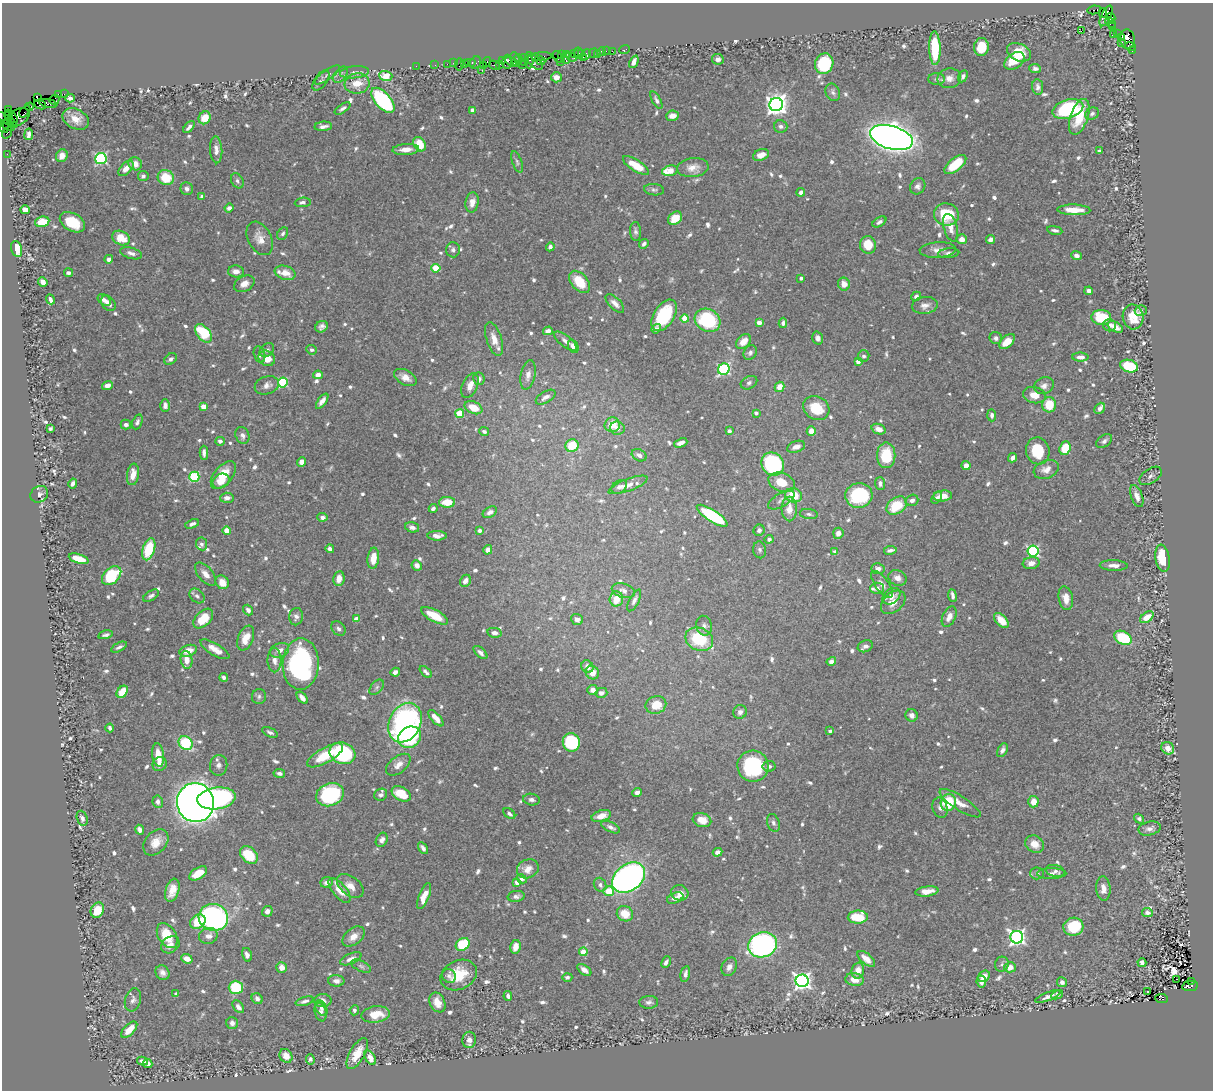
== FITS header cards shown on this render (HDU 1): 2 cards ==
NAXIS1  =                 1211
NAXIS2  =                 1088

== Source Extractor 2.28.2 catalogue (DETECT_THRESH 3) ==
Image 1211 x 1088 px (HDU 1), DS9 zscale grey, 1 PNG px = 1 image px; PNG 1215 x 1092 px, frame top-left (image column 1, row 1088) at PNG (2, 3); each listed source drawn as its Kron ellipse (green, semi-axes under 4 px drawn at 4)
Background 0.668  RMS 0.01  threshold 0.0314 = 3 sigma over >= 5 px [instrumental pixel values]
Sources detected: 884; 1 with non-positive FLUX_AUTO (blend fragments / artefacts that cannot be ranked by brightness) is neither listed nor drawn; of the other 883, the 500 brightest by FLUX_AUTO listed and drawn (383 fainter detections omitted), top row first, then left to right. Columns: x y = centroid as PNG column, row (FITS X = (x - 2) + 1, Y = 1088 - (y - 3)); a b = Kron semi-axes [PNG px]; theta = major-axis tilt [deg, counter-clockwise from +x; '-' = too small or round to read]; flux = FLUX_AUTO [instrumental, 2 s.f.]
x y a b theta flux
1094 10 7 3 10 100
1103 13 5 3 - 270
1106 16 11 4 64 590
1111 18 4 4 - 240
1110 22 6 4 -46 130
1112 27 3 2 - 35
1081 31 4 3 - 1.9
1114 34 3 2 - 18
1117 34 3 2 - 7.9
1122 37 3 3 - 170
1127 39 10 7 -85 810
1122 42 3 3 - 43
981 47 9 7 85 17
1130 47 6 4 -15 120
935 48 17 5 -88 32
624 50 5 3 - 34
606 51 2 2 - 12
612 51 2 2 - 24
1132 51 3 2 - 27
602 52 4 3 - 130
1019 52 12 8 -25 11
578 53 5 3 - 52
582 53 2 2 - 36
594 53 5 2 - 24
566 54 3 2 - 54
575 54 3 3 - 110
597 54 2 2 - 15
561 55 3 2 - 61
586 55 5 4 - 180
542 56 10 3 3 210
558 57 6 3 -61 110
571 57 6 3 -21 160
583 57 2 2 - 280
524 58 5 2 - 160
515 59 7 3 -71 120
518 59 5 3 - 110
718 59 6 5 - 3
540 60 5 3 - 160
502 61 3 2 - 39
534 61 11 5 -44 250
566 61 3 2 - 140
1014 61 11 7 37 14
471 62 6 3 0 98
487 62 5 3 - 73
507 62 7 4 -90 280
512 62 7 2 -30 160
524 62 3 2 - 46
529 62 6 4 -89 340
560 62 3 2 - 88
634 62 6 4 65 4.6
453 63 2 2 - 26
464 63 3 2 - 60
475 63 6 5 - 93
447 64 2 2 - 29
459 64 6 3 80 130
499 64 3 3 - 36
824 64 10 9 - 46
435 65 2 2 - 21
495 65 6 2 -35 87
522 65 2 2 - 32
416 66 2 2 - 17
483 66 3 3 - 95
1035 68 6 4 -6 2
482 70 3 2 - 3.8
354 72 14 6 6 3.2
327 75 15 5 35 2.1
340 75 9 6 51 2.1
386 76 6 5 - 20
963 76 6 4 61 2.1
556 77 5 5 - 4.5
949 78 12 10 11 5.4
937 79 8 5 1 2.2
321 80 12 6 53 2.4
357 83 12 10 8 12
1038 87 8 5 -82 2.4
833 92 9 7 -64 2.3
59 94 4 2 - 47
64 94 2 2 - 11
37 98 4 3 - 130
70 98 4 3 - 2.9
54 100 5 4 - 55
383 100 15 7 -49 100
656 100 10 4 -61 2.1
40 104 6 4 -24 1200
48 104 9 4 -12 130
776 105 7 6 - 530
29 107 4 3 - 35
343 108 9 4 34 2.3
1068 109 16 9 17 63
8 110 3 3 - 77
473 110 4 4 - 2.9
25 111 7 3 54 36
1092 113 7 5 26 1.9
8 115 5 3 - 300
673 116 6 5 - 5.7
18 117 12 7 29 490
1079 117 18 8 71 21
13 118 6 3 -50 710
205 118 7 5 57 11
76 119 14 9 -28 8.3
7 120 12 3 -34 60
8 125 7 3 -31 130
323 126 9 4 4 3.1
781 126 7 6 - 2.1
189 127 7 3 49 2.6
4 128 5 3 - 48
7 133 6 3 57 79
29 134 6 3 82 2.4
891 137 22 11 -16 940
420 144 8 5 -58 15
406 149 13 5 4 5.9
216 150 13 6 -86 4.5
1099 151 4 3 - 2.8
7 154 2 2 - 12
761 155 8 5 19 4.9
62 156 6 5 - 4.4
101 159 5 5 - 110
517 162 11 5 -71 2
135 164 7 6 - 6.7
636 165 15 5 -32 16
955 165 13 6 39 25
126 168 9 5 46 5.7
693 168 16 9 6 7
670 171 8 5 15 15
143 176 5 5 - 2.4
166 178 8 7 - 20
237 181 8 5 -62 1.9
918 186 8 7 - 2.6
187 189 6 6 - 2.8
654 190 10 5 -7 1.9
801 192 4 4 - 2.4
202 196 4 4 - 2.1
303 202 8 4 7 2.5
472 202 10 6 81 5.6
229 208 4 4 - 3.5
25 210 5 4 - 5.8
1074 210 16 5 -1 12
946 214 12 11 - 28
675 218 7 6 - 14
42 222 7 5 12 16
72 222 13 8 -29 20
879 222 8 4 30 2.4
951 228 14 6 -74 5.9
1055 230 8 4 -10 2.2
635 231 9 5 -86 2.1
283 233 6 5 - 1.9
121 238 9 7 -25 14
260 238 18 11 -62 7.6
961 239 5 5 - 4.8
991 239 5 4 - 2.9
644 244 5 4 - 2
868 245 9 8 - 13
550 247 4 4 - 2.6
16 249 8 5 -74 12
453 250 7 6 - 2.3
938 250 18 8 4 5.3
131 253 11 5 -16 3.4
949 253 10 5 6 2.4
1076 256 5 4 - 3.1
109 259 4 4 - 3.2
436 268 4 4 - 27
236 271 8 6 -3 4.8
68 273 4 3 - 1.8
285 273 11 6 -17 8.1
801 278 4 3 - 2.1
43 282 5 4 - 4.9
580 282 13 8 -49 20
244 284 11 7 30 5
844 284 6 6 - 5.9
1089 291 4 4 - 3
916 296 5 4 - 2.6
50 299 5 3 - 2.3
104 300 7 5 -40 3.4
108 303 8 6 -49 4.3
615 303 12 5 -45 4.4
925 305 13 8 7 4.5
1141 311 6 5 - 2.5
664 315 17 10 57 40
1101 317 10 7 -4 25
1133 317 12 10 -78 11
685 319 4 4 - 17
707 320 13 11 -27 55
759 323 4 4 - 7.5
783 323 5 4 - 2.6
1109 325 7 6 - 3.1
322 327 6 5 - 2.7
1115 327 8 5 -30 5.2
656 329 5 4 - 2.5
548 331 5 4 - 3.5
203 333 11 6 -53 41
818 338 6 5 - 2.9
996 338 6 6 - 3
494 339 17 7 -72 7.8
565 341 13 5 -37 3.6
743 341 8 6 46 6.9
1007 341 9 5 43 11
573 346 7 5 -67 5.4
267 350 8 6 41 1.9
312 350 5 4 - 1.9
750 353 8 6 57 2.2
259 355 8 5 -77 2.2
864 356 6 5 - 2.2
1080 357 8 4 -1 3.2
267 358 8 7 - 8.8
171 359 7 5 42 2.6
858 361 4 4 - 6.1
1129 366 9 6 -17 34
724 369 6 5 - 98
318 375 5 4 - 4.1
528 375 15 7 78 4.8
405 378 12 7 -31 5.8
479 379 6 5 - 3.2
283 383 5 5 - 54
749 383 9 6 27 2
107 385 5 4 - 4.3
267 385 12 9 18 4.3
470 386 13 7 67 6.1
1044 386 10 8 24 3.6
780 387 5 4 - 7.8
1034 395 11 8 -14 7.9
546 397 11 5 31 3.7
322 401 9 4 55 3.8
1049 405 7 7 - 17
165 406 6 4 -90 3.3
203 406 4 4 - 12
473 408 9 6 -25 13
816 408 13 11 -30 20
1100 408 6 4 53 2.2
756 413 4 3 - 2.7
460 414 4 4 - 24
992 415 6 4 -89 2.4
137 422 8 5 67 2.4
126 425 5 5 - 2.7
612 425 8 7 - 12
617 428 7 7 - 3.3
50 429 4 3 - 1.9
879 429 7 5 -19 5.7
484 431 5 4 - 2
729 431 4 4 - 2
811 431 5 4 - 5.4
242 435 9 6 -68 3.1
220 441 4 4 - 2.1
1104 441 9 5 36 2.4
681 443 7 4 22 3.7
572 446 6 6 - 24
796 447 9 5 19 4
1065 448 7 5 69 19
1038 451 13 11 -74 21
204 453 7 4 -90 2.4
639 455 8 5 -29 3.1
886 455 13 9 90 23
1013 458 5 4 - 3.1
302 462 5 4 - 4
773 464 12 10 -50 100
966 466 4 4 - 5.1
1046 469 13 9 21 5.6
133 474 11 6 82 8.4
223 475 16 9 50 16
1150 476 13 7 33 2.5
194 477 5 5 - 53
221 481 9 7 31 6.6
782 482 13 9 -19 15
73 483 5 4 - 3
880 483 6 5 - 2.4
628 485 21 6 20 5.8
619 487 8 6 36 2.5
39 494 9 8 - 3.2
794 495 8 7 - 19
859 495 13 12 - 49
943 496 9 5 7 8.8
1137 496 11 5 -69 4.9
227 498 7 5 6 3.2
937 498 7 4 57 2.2
781 500 15 6 30 3.5
912 500 6 5 - 2.5
447 502 8 5 -1 13
897 506 11 8 36 24
433 508 4 3 - 2
789 509 12 7 -89 8.7
490 512 7 5 30 3.6
809 514 9 5 -7 1.9
712 516 18 5 -33 70
322 517 5 4 - 2.7
192 524 7 4 21 2.5
412 527 7 5 -16 3.3
227 530 4 4 - 8
479 530 4 4 - 2.9
759 530 6 5 - 2.9
838 533 5 5 - 3.8
437 536 10 4 -1 5.4
769 539 4 4 - 2.5
202 544 6 5 - 2
149 549 11 6 73 29
330 549 4 4 - 2.5
488 550 5 4 - 3.2
760 550 8 6 -79 1.9
890 550 6 3 9 2.2
1033 551 5 5 - 88
835 552 4 4 - 3
373 558 10 5 83 12
1162 558 14 7 -80 22
79 559 10 4 -17 14
1031 563 8 6 7 4.4
417 565 5 5 - 4.2
1114 565 14 5 -1 4.6
878 569 6 5 - 4
205 574 14 7 -49 5.5
112 576 11 7 43 46
897 578 9 7 -24 4.6
339 579 7 5 82 5.8
465 581 6 5 - 4.2
222 582 7 6 - 8.6
882 584 16 6 -53 4.4
877 588 7 5 3 2.5
623 591 12 7 -15 4.1
151 596 9 5 31 2.1
197 596 8 6 -42 2.4
891 596 10 7 37 4.9
952 596 6 3 -83 2.6
1066 598 12 7 -79 7.4
616 599 7 7 - 16
634 600 12 5 63 2.8
893 602 14 9 41 8
248 610 5 4 - 2.8
434 616 15 6 -28 17
296 617 9 7 81 3.5
949 617 11 6 65 5.6
1147 617 7 5 37 10
203 619 12 7 44 16
357 619 4 4 - 8.5
577 619 6 5 - 3.1
1001 620 9 5 -47 10
704 626 10 8 -76 3.3
338 629 8 6 -47 2.3
495 633 7 5 -12 3.1
105 635 7 3 14 1.9
246 638 13 7 68 9.1
1123 638 9 6 -29 34
699 639 14 11 -23 35
865 646 7 6 - 3.3
119 647 8 4 27 1.9
215 649 16 6 -31 7.2
279 650 10 7 21 4.7
188 651 9 5 17 7.2
480 653 8 4 -43 2.5
187 660 9 5 -81 7.2
274 660 12 7 -90 4.6
831 661 5 4 - 2.7
301 664 25 18 88 120
587 667 6 5 - 4.3
395 672 4 4 - 3.5
426 672 7 3 -45 2
592 673 7 6 - 7.1
224 677 4 3 - 2.3
377 687 9 5 49 1.9
593 690 5 5 - 3.7
122 692 7 5 52 13
601 693 6 5 - 2.5
259 696 7 7 - 1.9
302 698 7 4 -48 3.5
656 705 10 8 22 12
740 712 7 6 - 3.2
912 715 6 6 - 3.8
436 718 10 4 -48 7
405 723 21 15 63 170
110 728 4 3 - 1.9
830 731 3 3 - 2.2
270 732 8 4 -26 2.2
410 737 12 10 32 45
571 742 9 8 - 72
186 743 7 6 - 41
1168 748 7 6 - 7.3
1002 750 7 4 61 2.5
342 753 13 10 -20 82
158 755 12 6 -83 11
325 755 20 7 30 22
160 764 7 6 - 4.7
219 765 10 8 82 3.5
398 765 14 8 39 5.5
753 766 15 15 - 71
769 766 6 5 - 2.7
279 773 6 4 -9 2.3
637 792 5 4 - 2.8
401 794 10 6 -30 16
330 795 14 11 20 67
381 795 7 6 - 2.8
216 798 19 11 7 150
531 800 8 6 -7 2.3
158 802 6 5 - 2.6
948 802 8 7 - 31
1033 802 6 5 - 8
195 803 19 18 - 830
960 803 24 7 -33 8.2
940 808 10 7 -75 2.9
509 814 7 4 -40 2.2
601 816 10 5 16 7.8
82 818 8 5 -71 2.6
1139 819 5 4 - 1.9
702 820 9 7 -16 7.5
773 823 9 6 -70 2.3
611 827 10 5 -25 3
1150 829 11 6 13 3.1
140 830 5 4 - 3.6
382 840 7 5 61 3.2
156 842 15 10 48 8.9
1035 844 10 8 -30 7.7
423 848 6 3 -56 2.6
717 852 5 4 - 3.7
249 855 10 7 -43 25
528 869 11 9 26 6.5
1055 871 9 6 -13 2.2
198 873 10 5 33 10
1037 873 7 6 - 2.1
1052 874 14 5 1 2.7
629 878 18 13 38 340
522 879 5 4 - 2
327 882 6 5 - 3.4
517 882 4 4 - 5.9
600 885 7 6 - 2.3
350 886 15 9 -38 7.1
1103 888 12 7 -85 5.7
172 890 12 6 73 8.1
340 890 15 7 -50 8.5
609 891 5 5 - 14
927 891 11 5 7 8.8
680 893 8 7 - 6.1
424 896 14 5 68 9.4
516 896 8 5 8 2.4
675 898 8 5 22 3.7
97 910 8 6 63 13
267 911 5 5 - 3.4
1147 912 5 4 - 2.8
625 914 8 7 - 13
213 917 15 13 -16 180
858 917 10 6 1 21
198 922 8 6 36 19
1073 927 10 9 - 28
167 936 14 9 -59 20
208 936 9 7 17 4.8
354 936 13 8 39 6.8
1017 937 6 6 - 230
463 944 7 6 - 33
170 945 10 7 36 4.8
762 945 14 12 18 180
516 947 7 5 77 8.1
583 952 4 4 - 9.5
247 955 7 5 -76 2.9
187 959 6 4 -21 7.6
351 959 11 5 23 4.2
866 959 11 5 -41 6.9
666 962 6 4 63 2.6
1142 963 4 4 - 2
1002 964 7 7 - 1.9
361 966 11 5 -25 1.9
281 967 5 5 - 6.1
729 967 9 7 64 3.9
1010 967 6 5 - 6.9
584 970 8 4 -36 3.6
858 971 8 6 75 7
163 973 7 6 - 3.5
685 974 8 4 79 3
459 975 19 14 26 22
449 976 7 6 - 2.5
984 976 6 5 - 6.4
567 977 5 4 - 1.8
1177 979 3 2 - 1.9
855 980 9 6 -8 8.3
336 981 8 5 -1 3.1
802 981 6 6 - 290
1192 981 3 2 - 66
981 982 6 4 -81 3.2
1062 982 5 5 - 2.7
1190 986 8 5 8 360
236 987 7 6 - 32
1147 992 3 3 - 2.8
176 994 4 3 - 2.2
1057 995 6 4 26 2.4
508 996 5 3 - 2.1
1048 996 13 4 21 3.5
1162 998 6 4 -7 490
257 999 6 5 - 2.9
133 1000 12 8 72 2.9
305 1001 9 4 16 2.2
323 1001 8 6 2 4.8
437 1002 10 7 -66 8.1
649 1002 9 6 4 2.4
238 1007 7 5 -50 3.2
321 1008 8 5 -62 2.4
354 1010 5 4 - 1.8
321 1012 9 5 -76 2.9
376 1014 14 8 6 13
232 1023 6 5 - 2.8
129 1030 10 5 46 11
469 1040 8 7 - 3.7
357 1054 17 7 60 12
286 1056 7 6 - 6
370 1058 8 4 -60 4.9
310 1059 5 4 - 2.1
142 1061 5 4 - 3
148 1064 5 4 - 3.1
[383 fainter detections neither listed nor drawn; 1 non-positive-flux detection neither listed nor drawn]